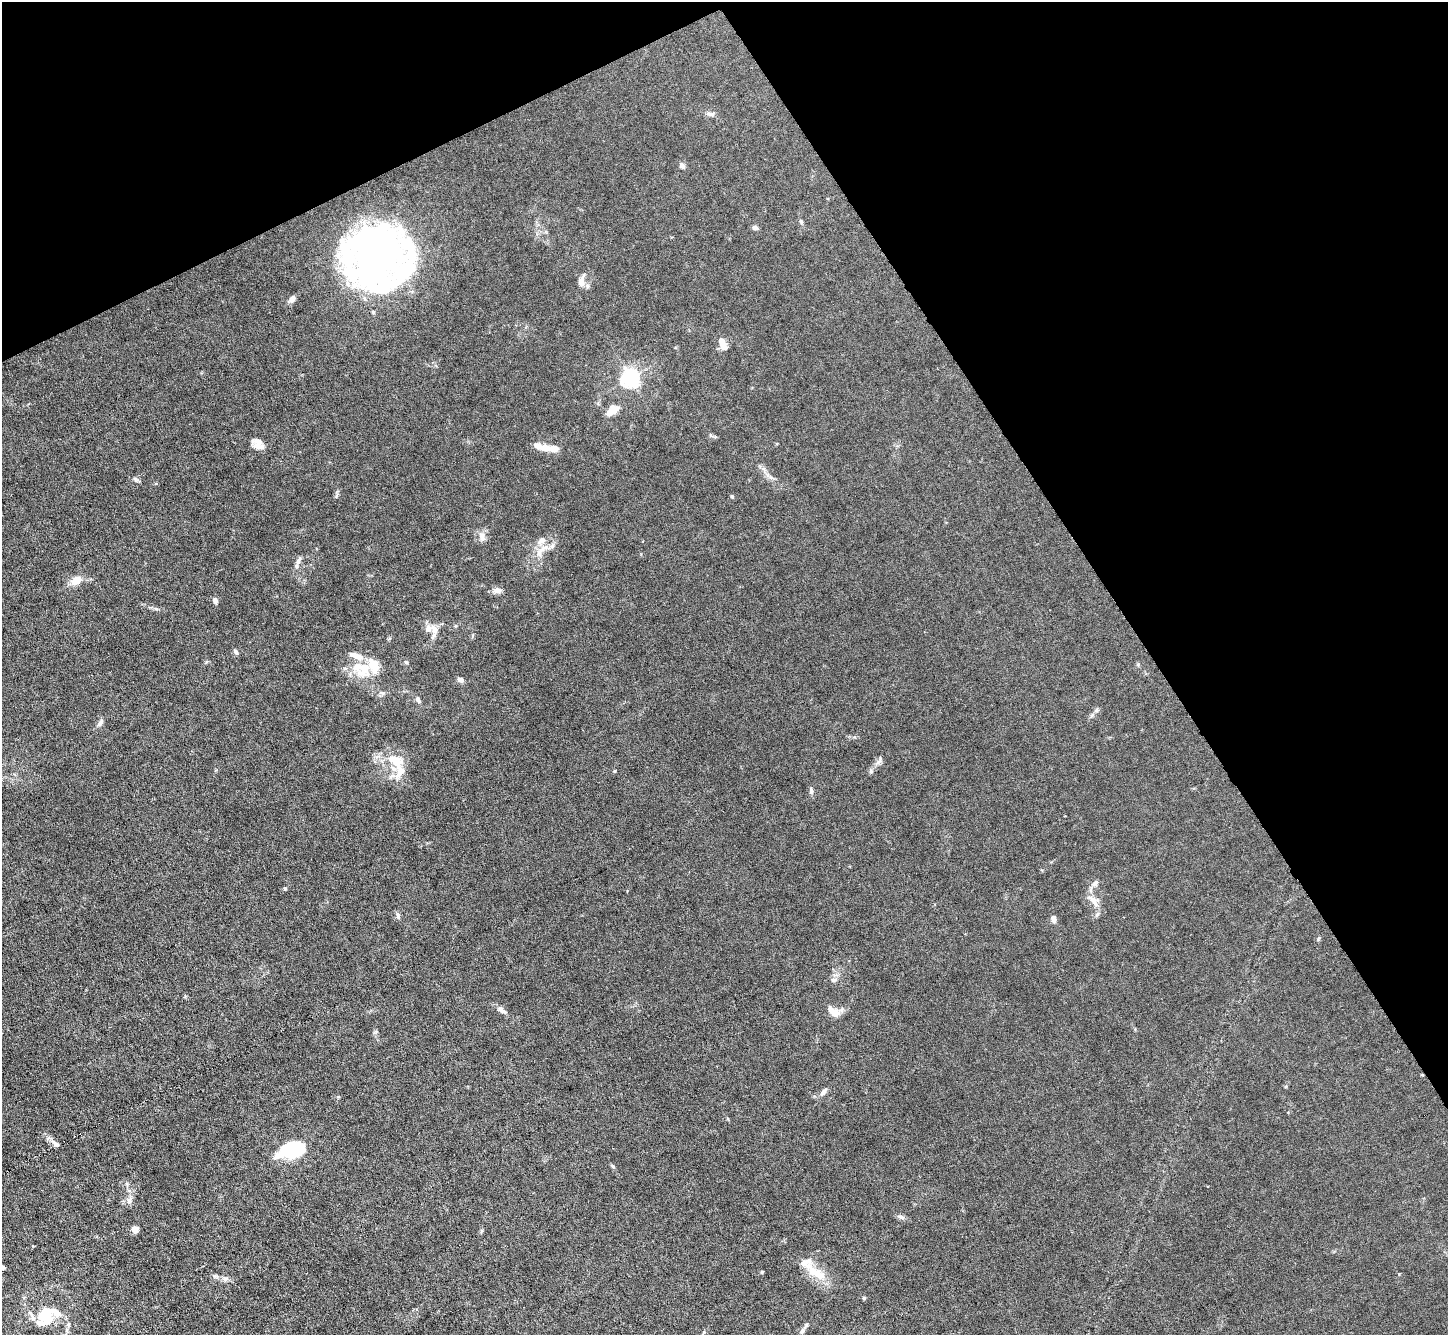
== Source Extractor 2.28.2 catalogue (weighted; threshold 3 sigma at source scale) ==
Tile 3 of 4 x 4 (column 3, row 1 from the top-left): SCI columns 2895-4340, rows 4152-5484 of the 5787 x 5775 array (HDU 1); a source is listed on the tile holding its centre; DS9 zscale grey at full resolution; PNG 1450 x 1337 px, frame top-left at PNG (2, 2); no overlay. Shown black and unused: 28% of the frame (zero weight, under 3 of 6 exposures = <1% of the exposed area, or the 3 px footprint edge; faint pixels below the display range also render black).
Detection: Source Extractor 2.28.2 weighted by HDU 2 'WHT'; one run over the whole footprint, this tile lists its part. Background 0.0245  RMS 0.0028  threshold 0.0115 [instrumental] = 3 sigma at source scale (4.09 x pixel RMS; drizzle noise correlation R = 1.36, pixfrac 0.8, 0.05/0.05 arcsec/px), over >= 5 px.
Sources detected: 70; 2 inside a brighter object's white glare — not listed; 9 inside a brighter listed object's ellipse — not listed separately; the other 59 listed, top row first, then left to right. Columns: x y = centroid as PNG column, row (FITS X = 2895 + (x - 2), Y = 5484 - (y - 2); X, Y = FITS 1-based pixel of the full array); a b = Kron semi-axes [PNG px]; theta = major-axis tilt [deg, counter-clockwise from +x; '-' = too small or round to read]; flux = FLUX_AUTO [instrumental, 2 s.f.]
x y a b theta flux
709 114 8 4 -44 0.57
682 166 9 6 -55 0.78
801 221 7 4 -63 0.44
755 228 7 5 -16 0.69
377 253 67 52 61 96
581 282 14 8 79 1.8
292 299 9 6 62 1.1
722 343 13 6 -66 3.1
630 378 7 6 - 110
612 410 17 9 37 2.9
710 435 6 4 -88 0.35
258 443 15 11 -55 2.1
537 445 7 6 - 1.8
554 448 11 7 -1 2.1
135 479 8 5 -28 0.57
156 483 5 3 - 0.25
732 496 4 4 - 0.35
482 536 13 8 -68 1.4
542 550 32 10 45 4
298 562 15 5 68 1.1
76 580 16 11 36 2.6
497 590 12 8 -2 1.2
215 600 8 6 -79 0.76
428 628 12 10 15 2.2
236 652 7 5 -57 0.53
406 662 5 5 - 0.39
374 666 18 13 -71 4.5
357 667 26 15 -66 5.6
461 680 7 5 -24 0.94
418 700 9 5 -55 0.7
100 723 10 6 62 1
396 760 19 17 -73 5.3
879 761 14 5 55 1.1
614 771 4 4 - 0.25
811 791 8 5 -89 0.72
1065 816 2 2 - 0.15
1095 883 10 6 75 0.89
285 888 5 4 - 0.35
1094 901 19 10 -53 2.5
398 915 10 5 -70 0.65
1054 919 8 6 -75 1.1
1318 939 6 4 72 0.27
834 980 7 5 1 0.67
502 1010 15 6 -37 1.3
834 1012 13 7 -36 3.3
823 1092 11 6 52 1
55 1143 12 5 -31 1.1
292 1149 20 11 18 25
613 1166 6 5 - 0.37
129 1200 10 8 64 1.1
900 1216 11 4 -5 0.64
135 1229 5 4 - 4.1
2 1267 4 3 - 0.9
762 1272 4 3 - 0.27
816 1273 33 13 -31 5.9
225 1279 8 6 -2 0.85
864 1298 4 4 - 0.36
46 1316 23 19 -77 7.4
802 1331 9 6 62 0.85
Isophote crosses this tile's border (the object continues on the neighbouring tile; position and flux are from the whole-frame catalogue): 1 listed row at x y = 2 1267